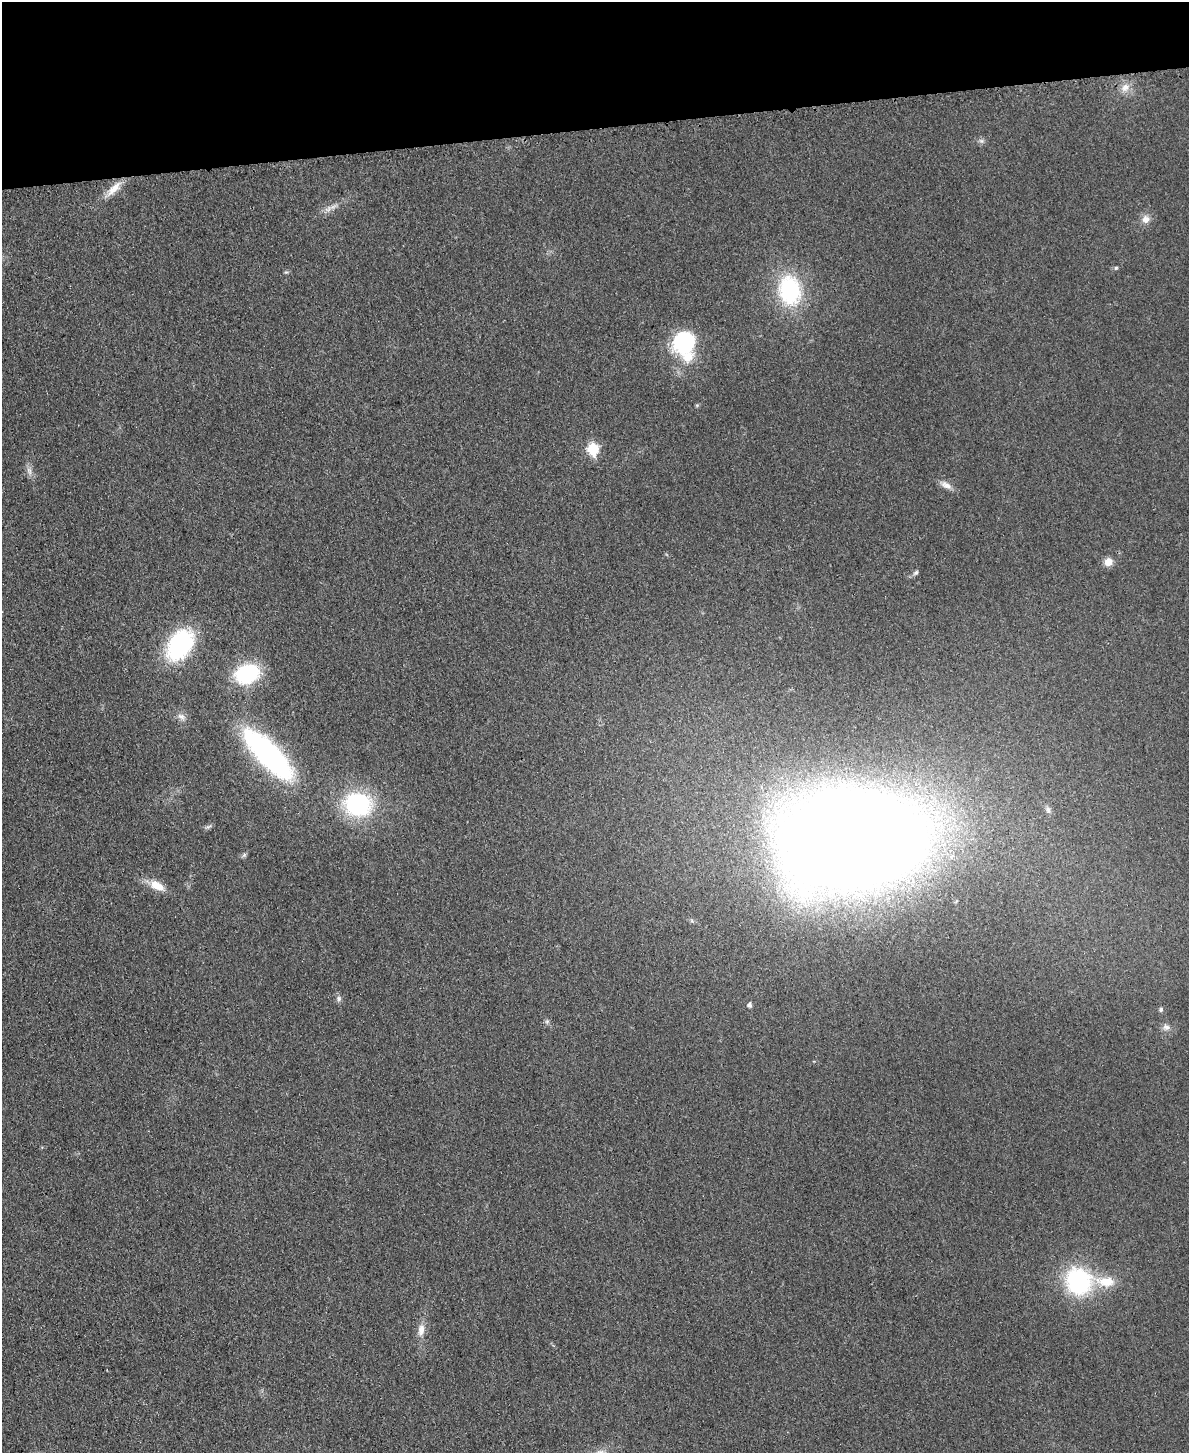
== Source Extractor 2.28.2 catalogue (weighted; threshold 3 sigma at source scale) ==
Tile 3 of 4 x 3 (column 3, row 1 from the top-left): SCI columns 2390-3576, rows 3166-4616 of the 4778 x 4763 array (HDU 1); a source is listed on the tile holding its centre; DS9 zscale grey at full resolution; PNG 1191 x 1455 px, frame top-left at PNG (2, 2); no overlay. Shown black and unused: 9% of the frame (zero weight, under 3 of 4 exposures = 2% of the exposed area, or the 3 px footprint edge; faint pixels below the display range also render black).
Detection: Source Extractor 2.28.2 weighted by HDU 2 'WHT'; one run over the whole footprint, this tile lists its part. Background 0.0706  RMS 0.007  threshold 0.0317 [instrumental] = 3 sigma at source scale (4.5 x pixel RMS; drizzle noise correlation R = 1.50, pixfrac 1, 0.05/0.05 arcsec/px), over >= 5 px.
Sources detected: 32; all 32 listed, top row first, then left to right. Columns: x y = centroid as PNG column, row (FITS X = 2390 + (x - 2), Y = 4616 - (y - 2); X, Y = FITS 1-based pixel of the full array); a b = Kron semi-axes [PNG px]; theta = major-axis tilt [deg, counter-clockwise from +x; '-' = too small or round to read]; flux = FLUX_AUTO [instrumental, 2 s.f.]
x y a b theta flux
1125 88 14 10 41 6.4
981 141 7 4 -1 1.5
113 189 25 8 45 9.4
328 209 11 7 34 3.9
1146 219 10 10 - 5
1116 268 5 4 - 1
286 272 6 4 39 0.97
790 290 29 22 -80 69
684 343 22 18 -75 86
593 449 7 6 - 47
29 471 12 6 -72 3.2
946 485 15 8 -26 4.7
1108 562 9 9 - 6.2
916 573 7 5 45 1.7
180 645 34 22 56 78
247 674 20 15 19 70
181 716 11 7 -24 3.4
268 754 71 23 -46 140
358 804 34 28 -6 69
1048 809 8 6 -87 2
208 827 9 3 19 1.4
854 837 106 65 5 2200
244 855 8 4 45 1.3
157 886 20 11 -27 10
339 998 8 6 -76 2
749 1005 5 4 - 2.1
1161 1009 5 5 - 1.7
547 1021 6 6 - 1.4
1166 1027 10 8 -22 3.5
1078 1281 28 26 -59 81
1106 1282 26 12 -6 16
421 1330 16 9 82 6.1